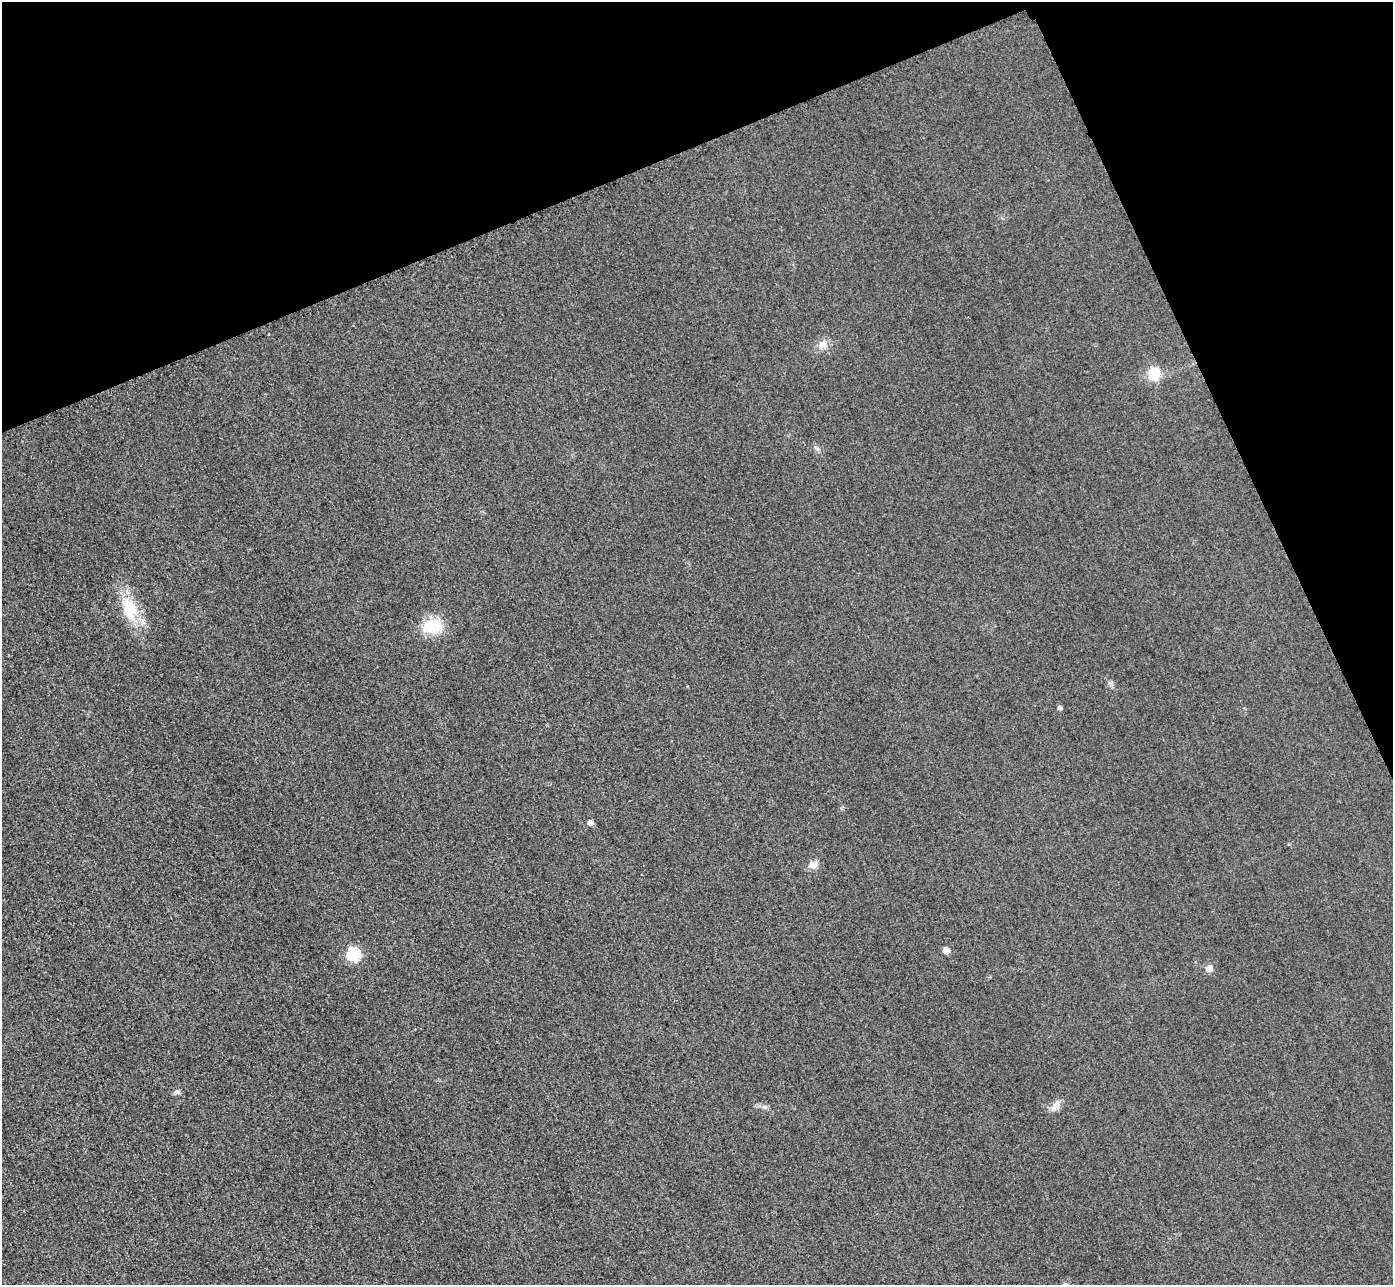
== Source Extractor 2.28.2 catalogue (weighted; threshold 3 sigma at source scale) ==
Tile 3 of 4 x 4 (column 3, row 1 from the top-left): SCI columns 2813-4203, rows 4157-5439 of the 5625 x 5613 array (HDU 1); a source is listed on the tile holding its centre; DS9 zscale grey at full resolution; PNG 1395 x 1287 px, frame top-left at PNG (2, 2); no overlay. Shown black and unused: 21% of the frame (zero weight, under 3 of 4 exposures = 3% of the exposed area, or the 3 px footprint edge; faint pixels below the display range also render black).
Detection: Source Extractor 2.28.2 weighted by HDU 2 'WHT'; one run over the whole footprint, this tile lists its part. Background 0.0651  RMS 0.019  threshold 0.0834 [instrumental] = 3 sigma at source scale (4.5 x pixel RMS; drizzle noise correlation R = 1.50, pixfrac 1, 0.05/0.05 arcsec/px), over >= 5 px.
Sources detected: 13; all 13 listed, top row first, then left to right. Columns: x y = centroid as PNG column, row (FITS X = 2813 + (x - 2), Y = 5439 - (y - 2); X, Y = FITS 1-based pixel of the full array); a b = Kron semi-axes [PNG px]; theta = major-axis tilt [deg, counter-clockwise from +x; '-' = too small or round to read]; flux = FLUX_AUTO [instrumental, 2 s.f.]
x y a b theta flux
823 344 10 10 - 17
1154 373 6 6 - 110
129 608 36 18 -68 72
432 626 22 16 9 65
1060 708 5 4 - 5.7
590 823 5 5 - 12
813 865 13 10 10 13
946 950 5 5 - 25
353 954 6 6 - 240
1209 968 9 9 - 9.2
177 1092 7 6 - 4.8
1055 1106 19 8 56 13
765 1107 8 5 -7 5